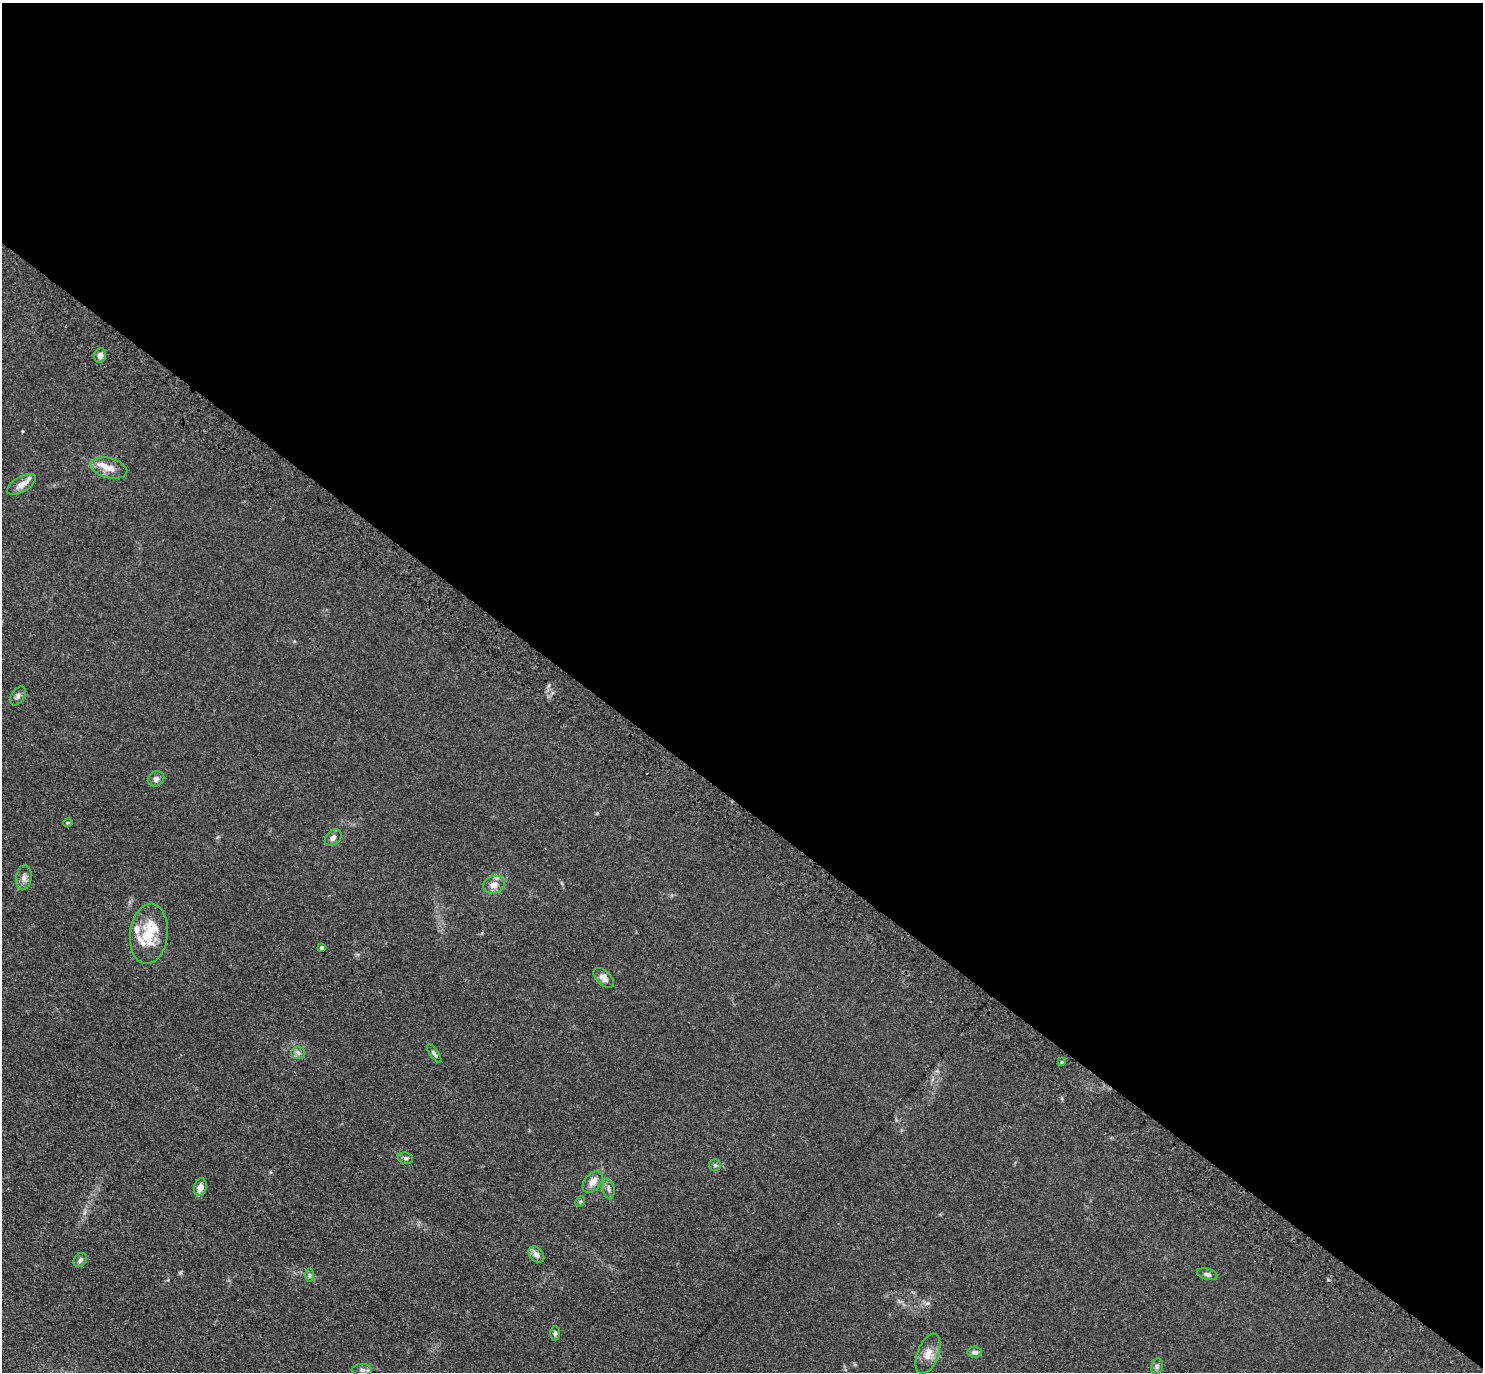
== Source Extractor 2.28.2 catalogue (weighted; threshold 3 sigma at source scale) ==
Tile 3 of 4 x 4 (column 3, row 1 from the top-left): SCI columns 3010-4490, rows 4463-5832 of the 6001 x 6022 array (HDU 1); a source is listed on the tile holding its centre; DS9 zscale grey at full resolution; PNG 1485 x 1374 px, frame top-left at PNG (2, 3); each listed source drawn as its Kron ellipse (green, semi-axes under 4 px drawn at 4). Shown black and unused: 59% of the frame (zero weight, under 3 of 4 exposures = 4% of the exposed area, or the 3 px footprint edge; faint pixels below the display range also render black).
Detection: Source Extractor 2.28.2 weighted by HDU 2 'WHT'; one run over the whole footprint, this tile lists its part. Background 0.0394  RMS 0.0046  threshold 0.0208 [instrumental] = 3 sigma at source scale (4.5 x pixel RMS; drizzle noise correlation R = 1.50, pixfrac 1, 0.05/0.05 arcsec/px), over >= 5 px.
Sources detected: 37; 1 cosmic-ray / hot-pixel residue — neither listed nor drawn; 6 inside a brighter listed object's ellipse — not listed separately; the other 30 listed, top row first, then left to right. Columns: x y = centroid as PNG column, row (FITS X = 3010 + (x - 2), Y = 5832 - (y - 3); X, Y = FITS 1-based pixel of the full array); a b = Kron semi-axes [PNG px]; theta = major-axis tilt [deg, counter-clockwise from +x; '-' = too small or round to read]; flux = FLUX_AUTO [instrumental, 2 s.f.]
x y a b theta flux
100 355 7 6 - 2.1
109 468 19 10 -14 4.7
21 484 16 7 30 3.6
18 696 10 6 57 1.6
156 779 8 7 - 1.8
68 823 4 3 - 0.48
333 838 9 7 46 1.9
24 878 12 7 82 2.4
494 885 11 8 21 3.5
149 934 30 19 83 13
322 948 4 4 - 1.6
604 978 12 7 -43 2.5
298 1053 7 6 - 1.3
434 1054 11 4 -55 1.1
1062 1062 3 3 - 0.51
405 1158 8 5 -14 1
715 1165 6 5 - 0.84
593 1182 13 8 50 3.8
200 1187 9 6 76 3.4
608 1189 10 6 -78 1.6
580 1201 6 4 68 0.67
536 1254 9 6 -48 2.4
80 1260 8 6 50 1.2
1207 1274 10 5 -15 1.4
309 1275 7 4 -90 0.77
555 1333 7 5 -88 1.1
975 1352 7 5 -7 1.6
928 1354 21 10 69 5
1157 1366 8 6 77 1.3
362 1370 10 6 -1 1.4